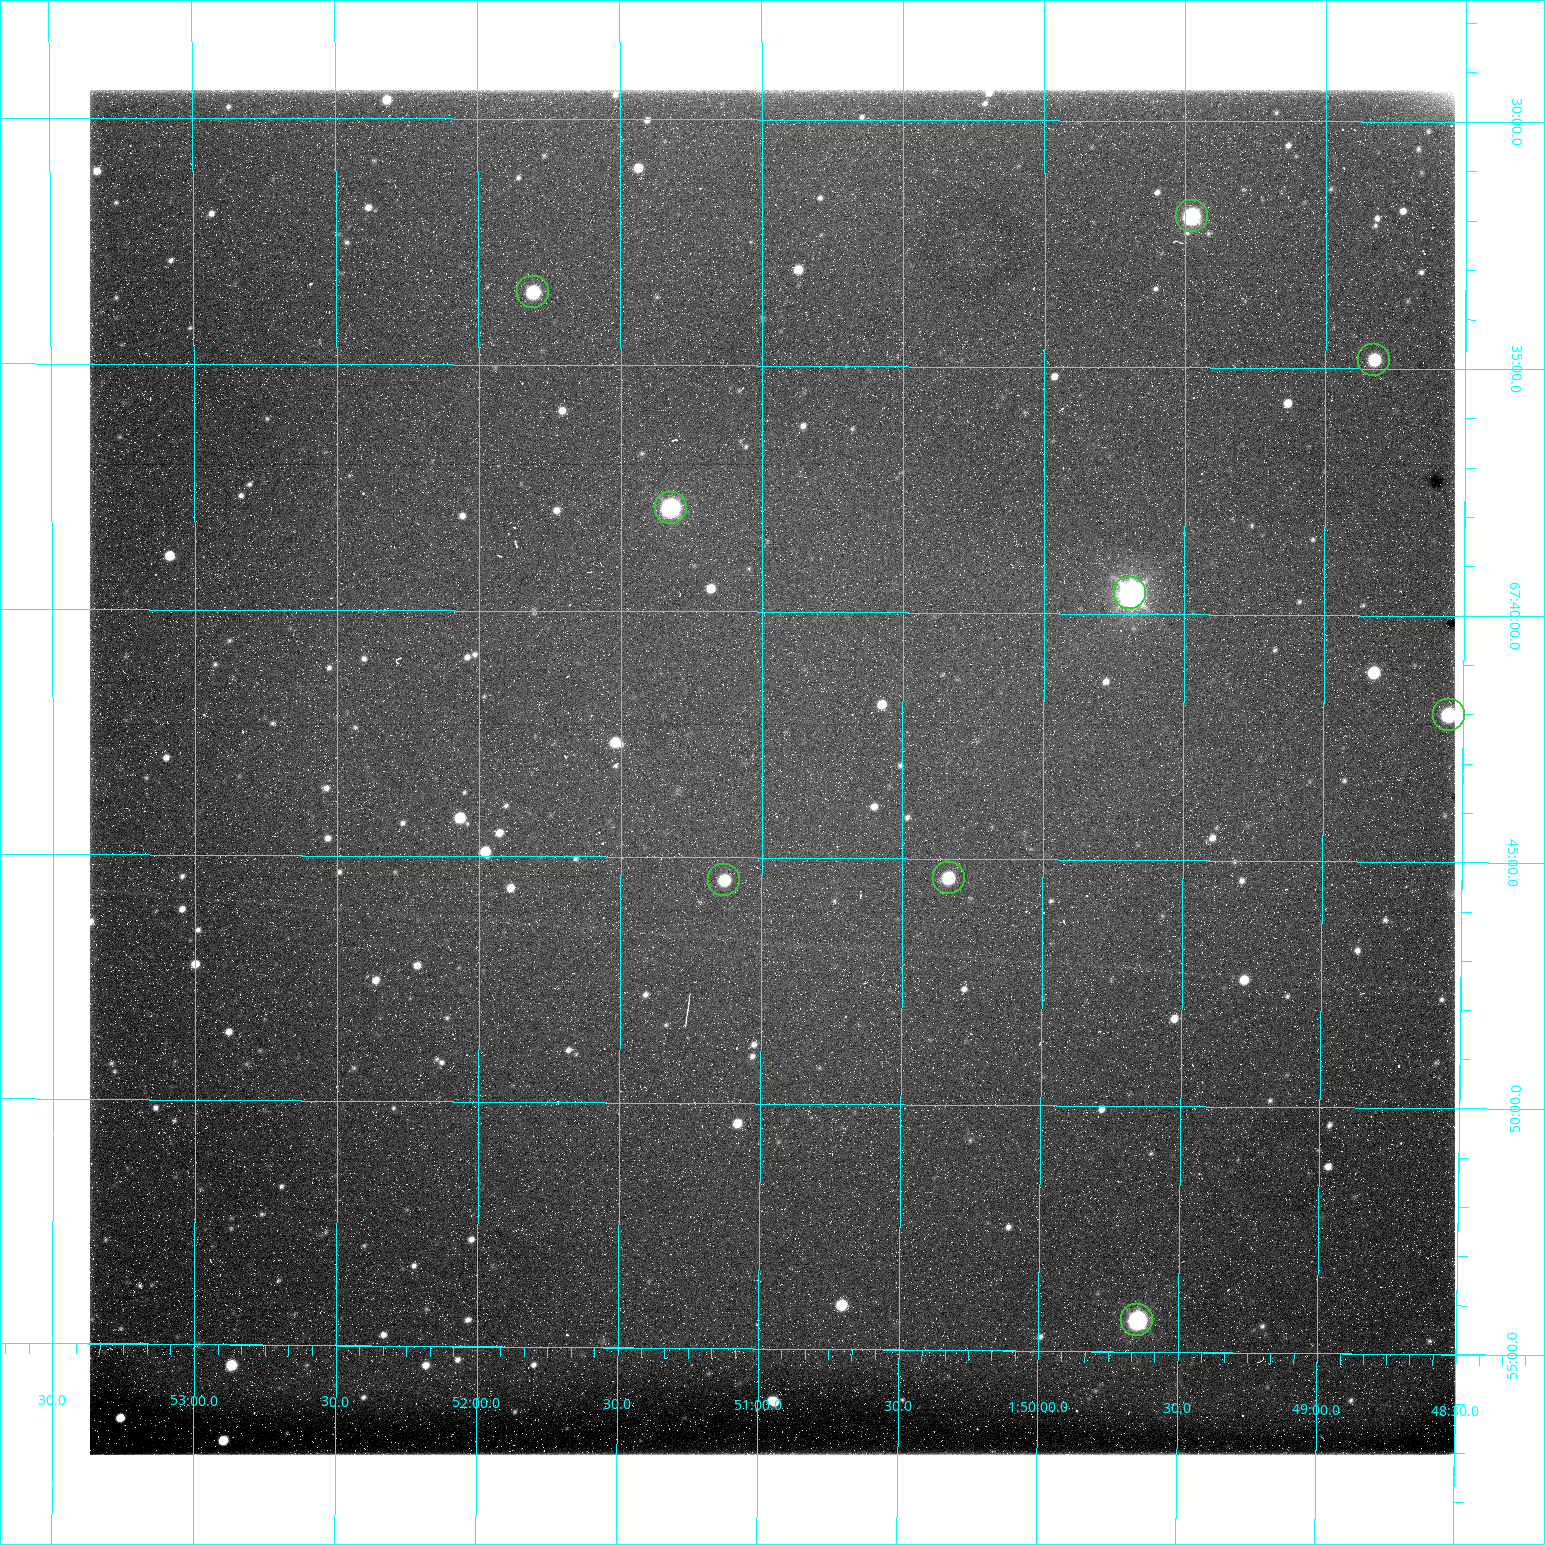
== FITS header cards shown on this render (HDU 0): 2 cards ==
NAXIS1  =                 1365 /fastest changing axis
NAXIS2  =                 1365 /next to fastest changing axis

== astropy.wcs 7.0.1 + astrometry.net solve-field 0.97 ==
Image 1365 x 1365 px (HDU 0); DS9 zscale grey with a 90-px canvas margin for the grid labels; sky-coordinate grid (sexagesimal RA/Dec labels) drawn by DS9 from the SOLVED WCS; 9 Tycho-2 reference stars matched to detected sources circled (green)
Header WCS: RA---TAN/DEC--TAN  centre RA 01:50:58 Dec +67:43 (27.74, +67.72 deg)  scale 1.22 arcsec/px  FOV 27.7' x 27.7'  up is +180 deg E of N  parity flipped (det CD > 0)
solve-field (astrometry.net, Tycho-2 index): VERIFIED the header's WCS against the Tycho-2 star catalogue (9 matches, 0 conflicts) and refined it, rather than solving blind
Solved WCS: RA---TAN-SIP/DEC--TAN-SIP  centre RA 01:50:58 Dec +67:43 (27.74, +67.72 deg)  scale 1.21 arcsec/px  FOV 27.5' x 27.8'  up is +180 deg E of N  parity flipped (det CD > 0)
The solver's refit moves the header's centre by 0.49 arcsec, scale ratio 0.993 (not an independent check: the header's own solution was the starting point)
Tycho-2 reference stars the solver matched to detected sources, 9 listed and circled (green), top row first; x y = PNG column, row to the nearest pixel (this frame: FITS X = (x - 90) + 1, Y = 1365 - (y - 90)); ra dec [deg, ICRS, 3 dp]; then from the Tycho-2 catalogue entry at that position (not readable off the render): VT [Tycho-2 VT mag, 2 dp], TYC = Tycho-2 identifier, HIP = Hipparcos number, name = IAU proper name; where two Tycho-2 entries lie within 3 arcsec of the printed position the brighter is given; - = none
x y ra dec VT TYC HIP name
1192 216 27.369 +67.532 10.15 4310-718-1 - -
533 292 27.952 +67.559 11.39 4310-426-1 - -
1374 360 27.206 +67.580 11.67 4310-651-1 - -
671 508 27.831 +67.631 9.77 4310-576-1 8630 -
1130 593 27.423 +67.660 8.23 4310-882-1 8506 -
1449 715 27.138 +67.700 10.22 4310-786-1 - -
949 878 27.583 +67.757 11.36 4310-210-1 - -
724 880 27.783 +67.758 12.12 4310-680-1 - -
1137 1320 27.412 +67.906 9.68 4310-468-1 - -